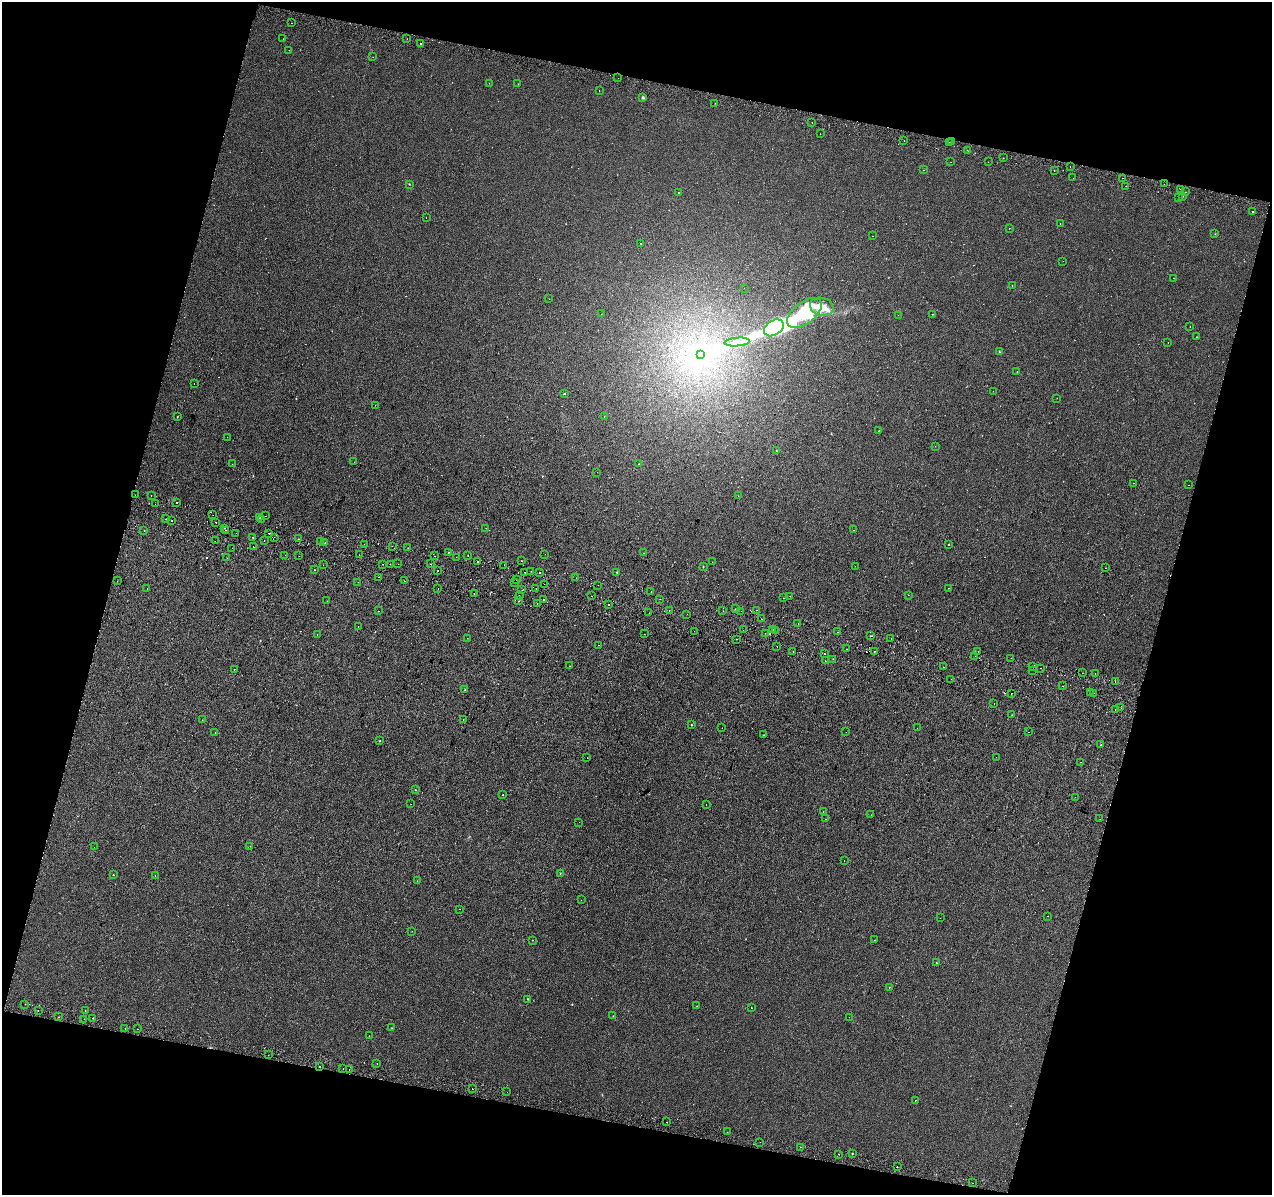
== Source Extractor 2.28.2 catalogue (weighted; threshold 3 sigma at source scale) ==
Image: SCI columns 24-5102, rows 340-5108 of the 5120 x 5387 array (HDU 1 of 3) = the unmasked area's bounding box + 8 px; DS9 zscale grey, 4 x 4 block average (1 PNG px = mean of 4 x 4 image px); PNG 1274 x 1197 px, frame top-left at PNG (2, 2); each listed source drawn as its Kron ellipse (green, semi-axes under 4 px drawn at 4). Shown black and unused: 30% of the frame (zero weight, under 2 of 3 exposures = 3% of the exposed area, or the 3 px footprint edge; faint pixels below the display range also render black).
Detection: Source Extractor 2.28.2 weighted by HDU 2 'WHT'. Background -8.78e-04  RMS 0.0049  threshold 0.022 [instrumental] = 3 sigma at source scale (4.5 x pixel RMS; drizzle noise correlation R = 1.50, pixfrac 1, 0.0396/0.0396 arcsec/px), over >= 5 px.
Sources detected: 332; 1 too faint to see at this stretch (4 x 4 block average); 9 inside a brighter object's white glare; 32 cosmic-ray / hot-pixel residue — neither listed nor drawn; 2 coinciding with a brighter row at this scale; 1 inside a brighter listed object's ellipse — not listed separately; the other 287 listed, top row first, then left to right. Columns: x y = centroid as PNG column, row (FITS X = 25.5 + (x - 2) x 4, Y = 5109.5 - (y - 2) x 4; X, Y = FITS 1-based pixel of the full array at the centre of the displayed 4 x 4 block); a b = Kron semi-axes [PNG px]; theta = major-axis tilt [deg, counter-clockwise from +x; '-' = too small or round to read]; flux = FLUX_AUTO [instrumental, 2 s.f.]
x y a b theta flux
291 23 2 2 - 3.2
283 39 2 2 - 2.6
407 39 2 2 - 1.3
421 43 2 2 - 2
289 50 2 2 - 0.44
373 57 2 2 - 0.4
618 78 2 2 - 0.41
489 83 2 2 - 0.41
518 84 2 2 - 0.5
599 91 2 2 - 3.3
643 97 3 2 - 2.4
715 103 2 2 - 0.73
812 123 2 2 - 4.5
820 134 2 2 - 0.9
904 141 2 2 - 2.9
949 142 2 2 - 2.7
951 142 2 2 - 0.49
967 150 2 2 - 6.2
1003 158 2 2 - 0.91
951 162 2 2 - 2.5
988 162 2 2 - 0.49
1070 166 2 2 - 2.1
923 170 2 2 - 0.42
1054 170 2 2 - 1.8
1073 178 2 2 - 0.61
1122 178 2 2 - 1.4
409 184 2 2 - 1.3
1164 184 2 2 - 1.3
1126 186 2 2 - 0.83
1181 189 2 2 - 1.6
679 192 2 2 - 2
1185 192 2 2 - 2.1
1183 196 2 2 - 1.7
1179 198 2 2 - 2.2
1253 212 2 2 - 32
426 218 2 2 - 0.46
1060 223 2 2 - 0.69
1009 228 2 2 - 1.4
1215 234 2 2 - 1
872 236 2 2 - 0.61
641 243 2 2 - 4.4
1063 261 2 2 - 0.81
1174 278 2 2 - 2.1
1012 286 2 2 - 0.69
744 288 2 2 - 0.5
549 299 2 2 - 23
822 307 12 9 -17 35
805 313 20 11 38 210
601 314 2 2 - 0.58
933 314 2 2 - 0.53
898 315 2 2 - 0.83
1190 327 2 2 - 3.7
774 328 11 7 31 430
1197 337 2 2 - 0.84
737 342 12 4 5 29
1168 343 2 2 - 0.47
999 351 2 2 - 1.3
700 355 4 3 - 220
1017 372 2 2 - 0.7
194 384 2 2 - 0.87
993 391 2 2 - 0.47
564 394 2 2 - 1.5
1057 398 2 2 - 0.54
375 405 2 2 - 0.5
604 416 2 2 - 2.1
177 417 2 2 - 1.2
879 431 2 2 - 0.97
227 437 2 2 - 0.55
935 446 2 2 - 0.57
776 451 2 2 - 1.1
354 462 2 2 - 0.45
232 464 2 2 - 0.84
639 464 2 2 - 0.46
597 472 2 2 - 1.4
1133 483 2 2 - 1.1
1189 485 2 2 - 1.2
135 495 2 2 - 0.98
151 495 2 2 - 3.1
738 496 2 2 - 0.79
176 502 2 2 - 5
155 504 2 2 - 1.7
213 515 2 2 - 2.5
265 516 2 2 - 0.66
260 518 2 2 - 6.9
166 519 2 2 - 1
261 519 2 2 - 2.1
172 520 2 2 - 26
215 522 2 2 - 2.7
225 528 2 2 - 2
486 528 2 2 - 0.68
144 530 2 2 - 0.81
853 530 2 2 - 0.58
225 531 2 2 - 4.5
236 533 2 2 - 0.43
269 533 2 2 - 3.5
252 537 2 2 - 2.6
274 537 2 2 - 0.73
299 539 2 2 - 2.2
264 540 2 2 - 2.2
215 541 2 2 - 0.65
320 542 2 2 - 1.1
325 543 2 2 - 4.2
364 544 2 2 - 0.48
949 544 2 2 - 0.86
392 546 2 2 - 4
253 547 2 2 - 4.9
232 548 2 2 - 9.3
408 548 2 2 - 0.84
449 552 2 2 - 1.2
644 553 2 2 - 0.49
545 554 2 2 - 0.4
285 555 2 2 - 1.1
359 555 2 2 - 2.9
468 555 2 2 - 0.91
299 556 2 2 - 0.52
435 556 2 2 - 1.5
456 557 2 2 - 1.2
227 558 2 2 - 2.6
521 561 2 2 - 1.8
477 562 2 2 - 11
712 562 2 2 - 2.9
383 564 2 2 - 1.1
390 564 2 2 - 1.2
398 564 2 2 - 1.1
430 564 2 2 - 1.3
323 565 2 2 - 0.54
504 565 2 2 - 0.94
855 566 2 2 - 1.2
703 567 2 2 - 0.93
1106 568 2 2 - 4
314 570 2 2 - 1.2
438 570 2 2 - 4.1
531 571 2 2 - 0.88
524 572 2 2 - 2
617 572 2 2 - 1.2
539 573 2 2 - 6.8
379 577 2 2 - 3.1
576 578 2 2 - 0.38
517 580 2 2 - 0.96
117 581 2 2 - 3
404 581 2 2 - 3.3
358 582 2 2 - 0.5
514 582 2 2 - 7.1
544 584 2 2 - 3.1
598 585 2 2 - 1.6
438 588 2 2 - 1.4
536 588 2 2 - 6.5
948 588 2 2 - 0.56
147 589 2 2 - 0.68
522 590 2 2 - 1.2
651 591 2 2 - 1.2
474 593 2 2 - 5.6
908 595 2 2 - 0.47
519 596 2 2 - 0.6
591 596 2 2 - 1
790 596 2 2 - 0.71
783 598 2 2 - 2.1
660 599 2 2 - 0.41
544 600 2 2 - 6.5
327 601 2 2 - 0.61
519 601 2 2 - 1.8
537 604 2 2 - 1.5
609 604 2 2 - 4.6
735 609 2 2 - 1.4
669 610 2 2 - 2.7
757 610 2 2 - 3
379 611 2 2 - 0.46
723 611 2 2 - 0.83
741 611 2 2 - 0.42
649 613 2 2 - 0.37
687 614 2 2 - 1.4
762 619 2 2 - 1.3
798 623 2 2 - 0.57
358 627 2 2 - 7.7
743 630 2 2 - 1.1
772 630 2 2 - 46
694 631 2 2 - 2.5
775 631 2 2 - 0.62
838 632 2 2 - 3.4
765 633 2 2 - 0.98
317 634 2 2 - 4
644 634 2 2 - 0.4
870 636 2 2 - 12
467 638 2 2 - 1.2
891 638 2 2 - 0.56
736 639 2 2 - 0.8
599 645 2 2 - 6.1
777 646 2 2 - 1.1
847 649 2 2 - 0.68
978 651 2 2 - 0.75
793 652 2 2 - 2
874 652 2 2 - 3.8
824 654 2 2 - 3
975 656 2 2 - 1.3
1011 658 2 2 - 0.8
833 659 2 2 - 0.56
825 661 2 2 - 1.4
570 666 2 2 - 1.3
1032 666 2 2 - 1.3
944 667 2 2 - 1.2
1041 668 2 2 - 0.88
234 669 2 2 - 0.52
1032 670 2 2 - 0.73
1082 673 2 2 - 2.3
1095 673 2 2 - 4.5
951 679 2 2 - 0.57
1115 682 2 2 - 0.7
1063 686 2 2 - 3.9
465 690 2 2 - 2
1090 692 2 2 - 0.61
1011 693 2 2 - 1.8
1094 693 2 2 - 1.1
994 703 2 2 - 0.54
1121 708 2 2 - 1.8
1115 710 2 2 - 9.2
1012 715 2 2 - 0.59
202 720 2 2 - 0.51
463 720 2 2 - 1.8
691 724 2 2 - 0.97
722 728 2 2 - 0.43
917 728 2 2 - 0.31
215 732 2 2 - 0.97
846 732 2 2 - 2
1028 732 2 2 - 1.3
764 735 2 2 - 0.84
380 741 2 2 - 1.3
1100 745 2 2 - 1.9
996 757 2 2 - 1.6
587 758 2 2 - 0.53
1081 762 2 2 - 1.5
415 790 2 2 - 0.84
503 794 2 2 - 1.1
1075 797 2 2 - 0.62
411 804 2 2 - 0.48
706 805 2 2 - 1.2
823 812 2 2 - 0.56
871 815 2 2 - 0.33
826 819 2 2 - 0.54
1100 819 2 2 - 0.38
579 822 2 2 - 0.44
250 846 2 2 - 0.71
94 847 2 2 - 0.39
844 861 2 2 - 0.97
560 873 2 2 - 0.88
113 875 2 2 - 0.78
155 876 2 2 - 4.1
417 881 2 2 - 0.76
581 900 2 2 - 0.51
459 909 2 2 - 1.9
1048 916 2 2 - 1.6
940 918 2 2 - 0.8
412 931 2 2 - 0.47
533 940 2 2 - 0.87
875 940 2 2 - 0.41
937 963 2 2 - 7.2
889 988 2 2 - 0.67
528 999 2 2 - 1.4
25 1004 2 2 - 0.96
697 1006 2 2 - 0.76
752 1008 2 2 - 1.5
38 1010 2 2 - 1.6
85 1011 2 2 - 3.7
613 1016 2 2 - 0.64
59 1017 2 2 - 0.7
849 1017 2 2 - 0.45
93 1018 2 2 - 1.9
84 1019 2 2 - 0.78
125 1028 2 2 - 1.4
392 1028 2 2 - 0.67
137 1029 2 2 - 1.3
369 1036 2 2 - 3
268 1055 2 2 - 0.5
377 1063 2 2 - 0.46
319 1067 2 2 - 7.7
343 1069 2 2 - 2
349 1069 2 2 - 2.2
472 1089 2 2 - 2.6
507 1092 2 2 - 1.6
915 1100 2 2 - 2.5
667 1122 2 2 - 3.7
727 1132 2 2 - 0.47
760 1142 2 2 - 0.85
800 1147 2 2 - 2.8
852 1153 2 2 - 4.3
839 1154 2 2 - 1.9
897 1167 2 2 - 6.7
973 1183 2 2 - 1
Diffuse or blended objects may show on this block-average render without a row.